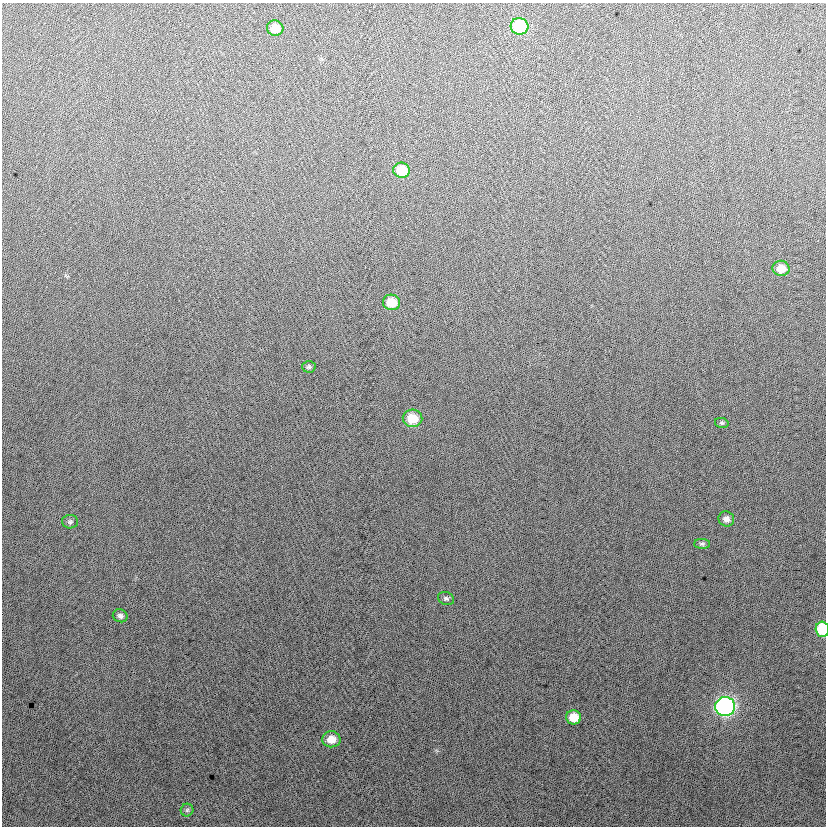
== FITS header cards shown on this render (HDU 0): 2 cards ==
NAXIS1  =                  824
NAXIS2  =                  824

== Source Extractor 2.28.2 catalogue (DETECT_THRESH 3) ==
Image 824 x 824 px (HDU 0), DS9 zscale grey, 1 PNG px = 1 image px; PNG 828 x 828 px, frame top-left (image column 1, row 824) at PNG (2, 3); each listed source drawn as its Kron ellipse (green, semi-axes under 4 px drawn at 4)
Background 12.7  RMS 14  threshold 40.7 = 3 sigma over >= 5 px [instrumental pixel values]
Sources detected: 18; all 18 listed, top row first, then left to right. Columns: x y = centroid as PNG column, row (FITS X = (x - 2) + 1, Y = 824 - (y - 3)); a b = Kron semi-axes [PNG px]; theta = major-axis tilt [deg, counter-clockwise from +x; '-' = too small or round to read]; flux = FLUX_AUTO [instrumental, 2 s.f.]
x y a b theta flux
520 26 9 8 - 57000
275 28 8 7 - 12000
401 170 8 7 - 24000
781 268 8 7 - 12000
391 302 8 7 - 19000
309 367 7 5 -3 2000
412 418 10 8 -4 22000
722 423 7 5 -13 1500
726 519 8 7 - 4700
70 522 8 7 - 2000
702 544 8 5 -1 1900
446 598 8 6 -21 2200
120 616 7 6 - 3100
822 629 8 6 -88 43000
725 707 10 9 - 260000
574 717 7 7 - 17000
331 739 9 8 - 12000
187 810 6 6 - 1800
At the frame edge (FLAGS 8, measured only in part): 1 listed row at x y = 822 629